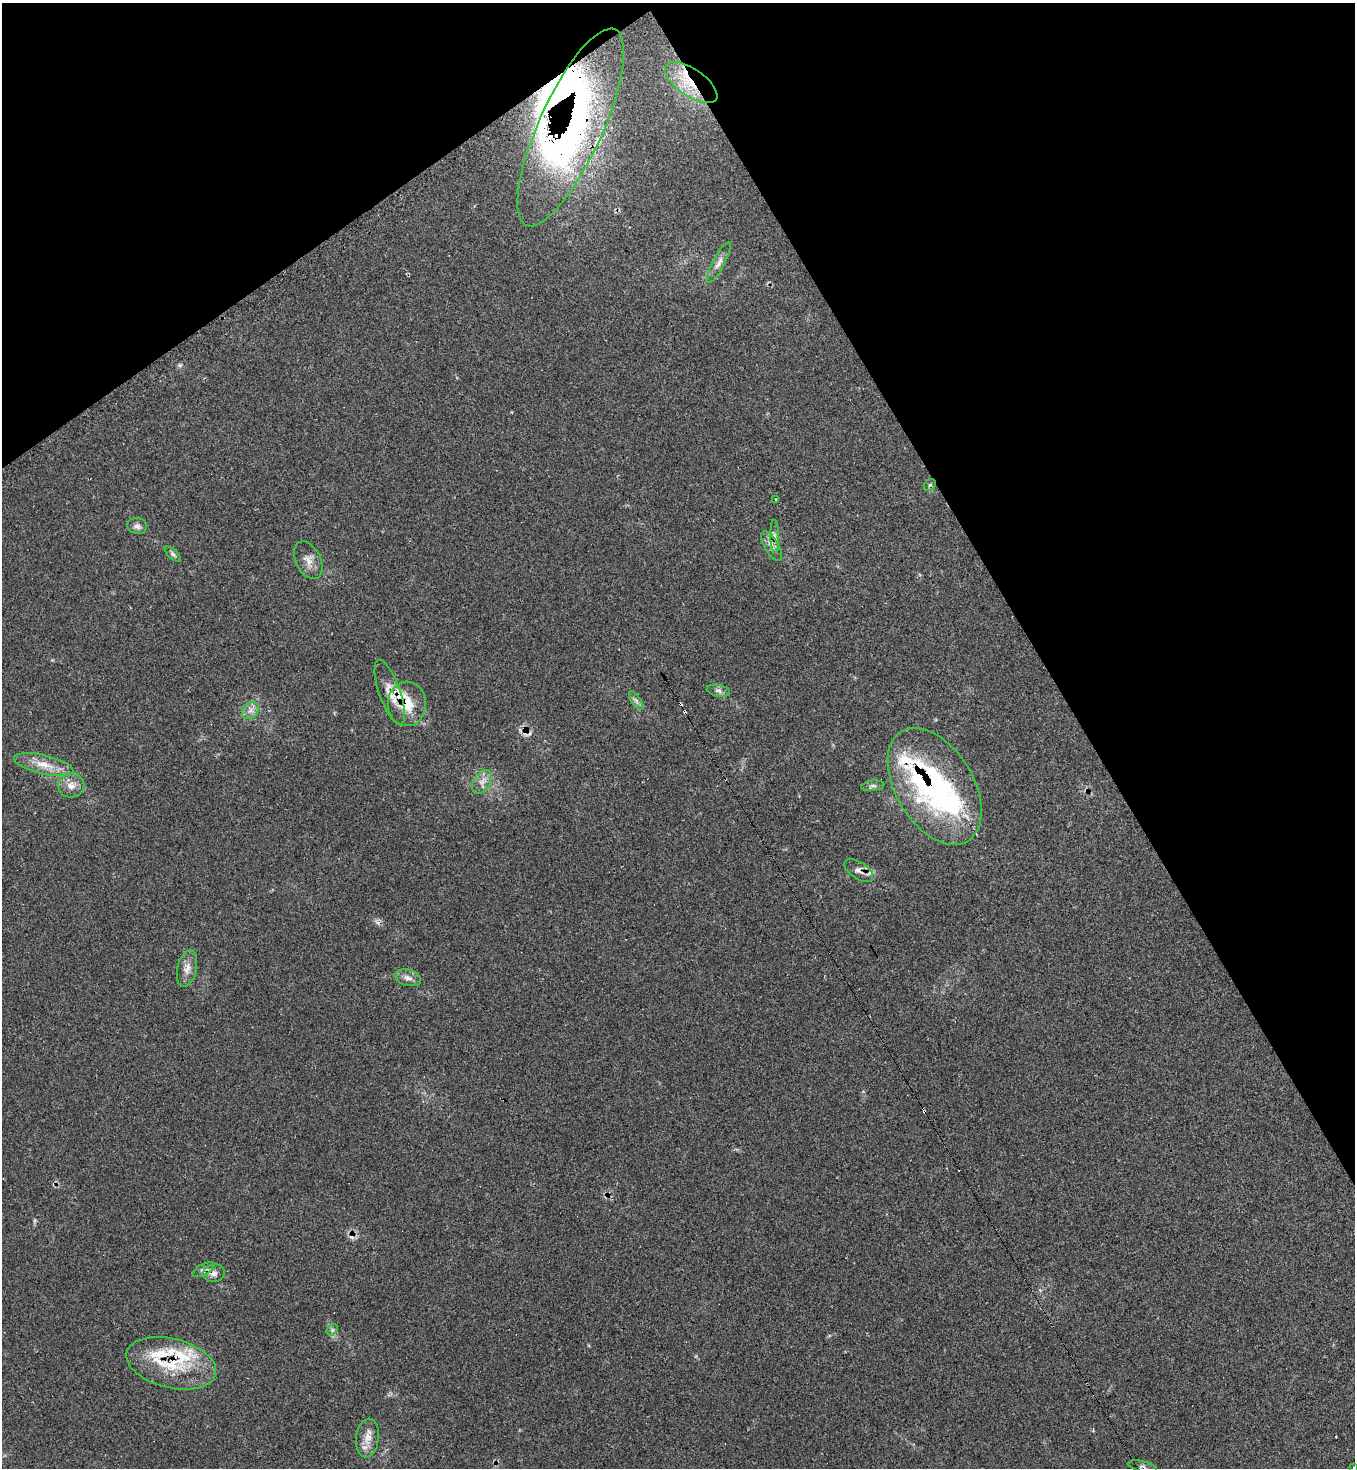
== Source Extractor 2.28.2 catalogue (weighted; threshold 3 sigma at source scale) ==
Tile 3 of 4 x 4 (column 3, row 1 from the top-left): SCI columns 2860-4212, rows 4420-5885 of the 5874 x 5886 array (HDU 1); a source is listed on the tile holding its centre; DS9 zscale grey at full resolution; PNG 1357 x 1470 px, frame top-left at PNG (2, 3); each listed source drawn as its Kron ellipse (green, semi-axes under 4 px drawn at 4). Shown black and unused: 29% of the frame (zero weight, under 2 of 3 exposures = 1% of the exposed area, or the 3 px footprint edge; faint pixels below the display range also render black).
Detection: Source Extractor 2.28.2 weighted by HDU 2 'WHT'; one run over the whole footprint, this tile lists its part. Background 0.0689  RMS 0.0065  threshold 0.0294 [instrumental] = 3 sigma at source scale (4.5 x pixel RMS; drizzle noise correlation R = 1.50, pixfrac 1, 0.05/0.05 arcsec/px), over >= 5 px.
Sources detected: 47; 3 inside a brighter object's white glare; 7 cosmic-ray / hot-pixel residue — neither listed nor drawn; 7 inside a brighter listed object's ellipse — not listed separately; the other 30 listed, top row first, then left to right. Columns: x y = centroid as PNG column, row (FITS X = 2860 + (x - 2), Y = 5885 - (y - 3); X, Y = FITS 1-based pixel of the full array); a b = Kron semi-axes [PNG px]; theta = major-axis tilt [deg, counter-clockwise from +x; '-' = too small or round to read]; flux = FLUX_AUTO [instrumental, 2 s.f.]
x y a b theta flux
691 83 30 13 -35 23
571 127 107 32 66 280
719 263 23 6 62 4.2
930 485 7 5 46 1.4
776 499 3 3 - 1.7
137 526 10 8 -16 2.5
775 536 16 4 -88 2.9
772 546 17 7 -59 4.4
173 554 10 4 -42 1.6
308 560 20 12 -63 6.6
718 691 12 6 -12 2.3
390 692 34 10 -71 10
636 701 11 4 -56 1.8
407 704 22 19 88 19
250 710 10 7 47 3.5
44 765 30 9 -13 11
482 782 13 8 56 4.6
71 785 13 12 - 5.9
873 786 12 5 7 1.8
935 786 64 38 -59 120
859 870 16 8 -33 3.9
187 968 19 9 77 5.6
408 978 13 8 -16 3.8
203 1270 12 5 27 2.4
214 1273 11 9 11 3.8
332 1330 6 5 - 1.3
171 1363 46 24 -14 39
367 1438 19 11 83 7.6
1142 1467 15 5 -12 2.6
1354 1467 3 3 - 1.1
Overlapping masked pixels (flux is a lower limit): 8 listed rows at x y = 691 83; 571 127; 390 692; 407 704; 935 786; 859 870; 214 1273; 171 1363
Isophote crosses this tile's border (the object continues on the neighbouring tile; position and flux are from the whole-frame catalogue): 1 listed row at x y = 1354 1467
Unlisted compact peaks at least as high as the median listed source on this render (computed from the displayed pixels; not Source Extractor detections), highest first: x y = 378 923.